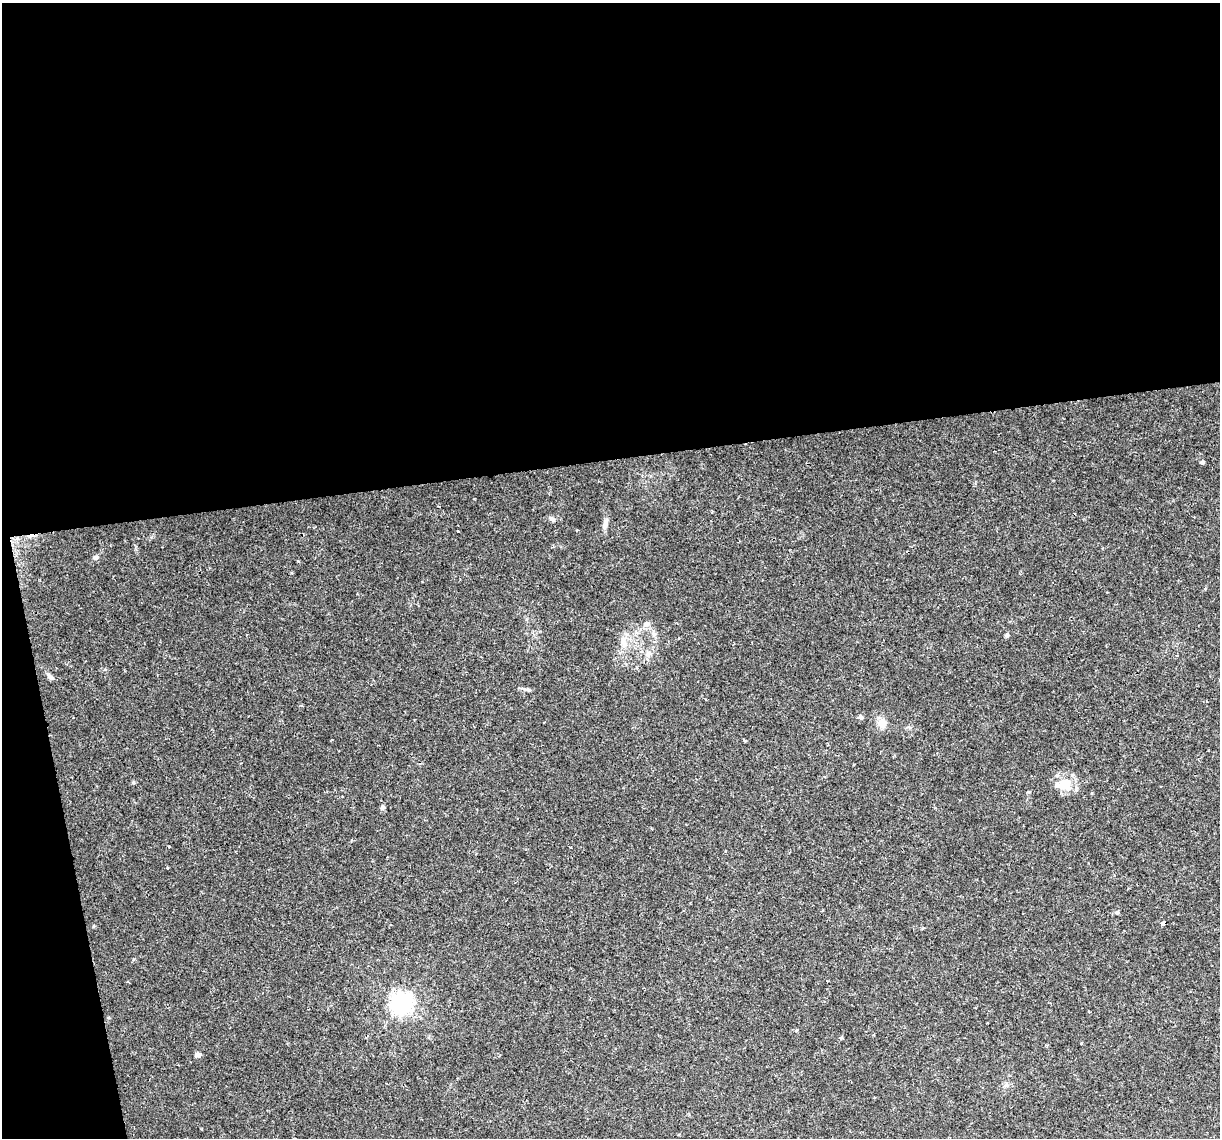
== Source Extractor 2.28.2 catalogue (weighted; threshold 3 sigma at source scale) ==
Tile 1 of 4 x 4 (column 1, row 1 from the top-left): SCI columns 1-1218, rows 3483-4618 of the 4872 x 4645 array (HDU 1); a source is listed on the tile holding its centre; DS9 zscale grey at full resolution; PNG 1222 x 1140 px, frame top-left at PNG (2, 3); no overlay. Shown black and unused: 43% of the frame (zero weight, under 2 of 3 exposures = <1% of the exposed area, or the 3 px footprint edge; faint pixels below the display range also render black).
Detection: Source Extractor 2.28.2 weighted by HDU 2 'WHT'; one run over the whole footprint, this tile lists its part. Background 0.0435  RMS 0.0031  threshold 0.0139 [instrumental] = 3 sigma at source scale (4.5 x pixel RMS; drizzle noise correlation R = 1.50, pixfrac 1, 0.0396/0.0396 arcsec/px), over >= 5 px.
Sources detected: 24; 1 inside a brighter object's white glare — not listed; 1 inside a brighter listed object's ellipse — not listed separately; the other 22 listed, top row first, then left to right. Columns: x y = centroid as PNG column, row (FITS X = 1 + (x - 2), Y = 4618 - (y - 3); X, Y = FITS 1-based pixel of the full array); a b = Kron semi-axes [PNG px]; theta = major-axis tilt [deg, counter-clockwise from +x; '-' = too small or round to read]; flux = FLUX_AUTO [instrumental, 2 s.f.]
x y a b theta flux
1202 462 5 4 - 0.67
552 519 8 5 -32 0.88
605 526 8 6 66 0.99
458 531 3 2 - 0.36
95 558 7 6 - 0.77
646 624 9 8 - 1.3
654 634 6 6 - 0.82
1007 635 6 5 - 0.56
623 640 11 5 71 1.3
648 654 9 7 37 1.3
49 676 11 5 -40 1
861 717 6 5 - 0.74
882 723 13 11 -62 2.4
745 740 4 3 - 0.33
1066 783 23 14 -30 5.2
382 807 6 5 - 0.63
167 867 3 2 - 0.37
1117 912 5 5 - 0.43
1163 923 4 3 - 2.9
402 1003 8 8 - 130
197 1055 6 5 - 1
1006 1085 6 4 18 0.64
Unlisted compact peaks at least as high as the median listed source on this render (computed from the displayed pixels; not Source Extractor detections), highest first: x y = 133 782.